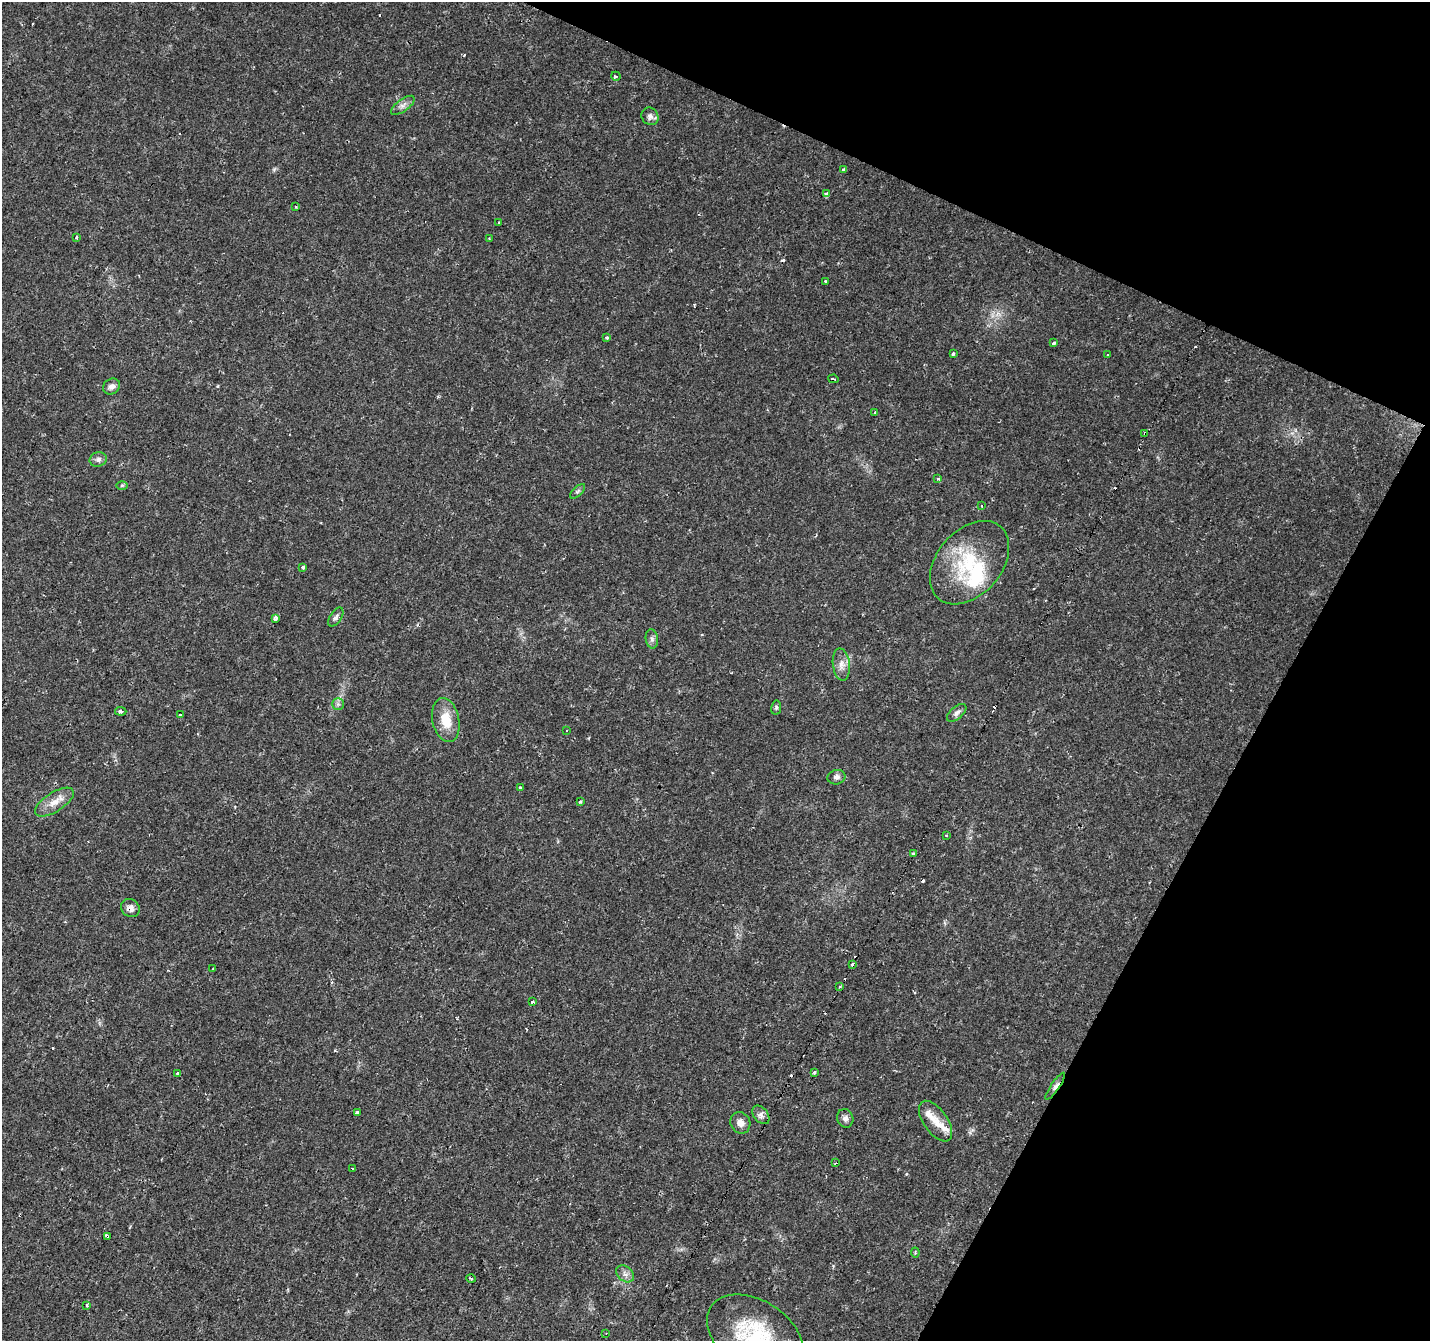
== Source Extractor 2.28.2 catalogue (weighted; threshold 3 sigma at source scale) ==
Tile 8 of 4 x 4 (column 4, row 2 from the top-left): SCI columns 4292-5719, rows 2947-4285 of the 5719 x 5826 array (HDU 1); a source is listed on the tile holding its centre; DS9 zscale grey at full resolution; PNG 1432 x 1343 px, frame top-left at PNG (2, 2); each listed source drawn as its Kron ellipse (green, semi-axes under 4 px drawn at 4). Shown black and unused: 23% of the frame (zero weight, under 2 of 3 exposures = <1% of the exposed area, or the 3 px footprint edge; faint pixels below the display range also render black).
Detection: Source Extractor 2.28.2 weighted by HDU 2 'WHT'; one run over the whole footprint, this tile lists its part. Background 0.0177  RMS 0.0029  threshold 0.0133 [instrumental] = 3 sigma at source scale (4.5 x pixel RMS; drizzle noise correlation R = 1.50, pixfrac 1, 0.0396/0.0396 arcsec/px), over >= 5 px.
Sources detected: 81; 14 cosmic-ray / hot-pixel residue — neither listed nor drawn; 3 inside a brighter listed object's ellipse — not listed separately; the other 64 listed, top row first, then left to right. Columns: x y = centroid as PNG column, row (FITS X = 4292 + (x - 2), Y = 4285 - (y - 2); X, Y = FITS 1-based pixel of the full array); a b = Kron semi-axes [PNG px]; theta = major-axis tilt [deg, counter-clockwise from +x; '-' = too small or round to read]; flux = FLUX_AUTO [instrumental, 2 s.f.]
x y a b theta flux
616 76 5 2 - 0.34
403 105 14 6 36 1.4
650 116 9 8 - 1.2
844 170 3 3 - 1.6
827 194 3 3 - 1.1
295 207 3 2 - 0.38
499 223 3 2 - 0.39
77 237 3 3 - 1.1
489 238 2 2 - 0.24
825 282 3 3 - 1.8
607 337 4 3 - 0.37
1054 343 4 3 - 3.4
953 353 3 3 - 1.4
1108 354 2 2 - 0.31
833 379 5 2 - 0.53
111 386 9 7 30 1.4
874 412 3 2 - 0.48
1145 433 3 2 - 0.78
98 459 9 7 16 1.1
938 478 3 3 - 0.9
122 485 6 4 0 0.37
578 491 9 4 45 0.58
982 506 2 2 - 0.35
969 563 47 32 49 22
303 567 3 3 - 3.8
336 617 10 5 57 1.1
276 618 4 3 - 3.1
652 639 9 6 -80 0.91
841 664 16 8 -84 2.3
338 704 6 6 - 0.71
776 708 7 5 79 0.51
121 711 6 4 -5 0.53
957 713 11 6 40 1
180 714 4 2 - 0.23
446 720 22 13 -78 6.4
566 730 3 2 - 0.36
836 777 9 7 13 1.2
521 788 4 3 - 1.8
54 802 22 9 33 3.6
580 802 3 3 - 0.61
946 835 3 3 - 0.31
914 853 3 3 - 0.91
130 908 10 8 -42 1.8
853 964 3 3 - 3.1
213 968 2 2 - 0.19
839 987 3 2 - 0.42
532 1002 4 3 - 0.66
815 1072 3 3 - 2.1
178 1074 3 3 - 1.5
1055 1086 16 4 55 1.2
357 1113 4 3 - 4.1
761 1115 10 7 -52 1.2
845 1118 9 8 - 1.2
935 1121 23 12 -55 4.2
740 1123 11 9 -60 1.7
835 1163 3 2 - 0.28
353 1168 3 3 - 0.76
107 1236 3 3 - 0.51
915 1252 5 3 - 0.34
625 1274 10 7 -40 1.3
471 1278 4 3 - 0.33
87 1305 3 3 - 1.2
606 1333 3 3 - 0.29
755 1335 52 34 -32 27
Overlapping masked pixels (flux is a lower limit): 4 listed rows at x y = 1145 433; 130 908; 1055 1086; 107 1236
Isophote crosses this tile's border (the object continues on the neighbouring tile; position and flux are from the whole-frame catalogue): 1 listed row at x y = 755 1335